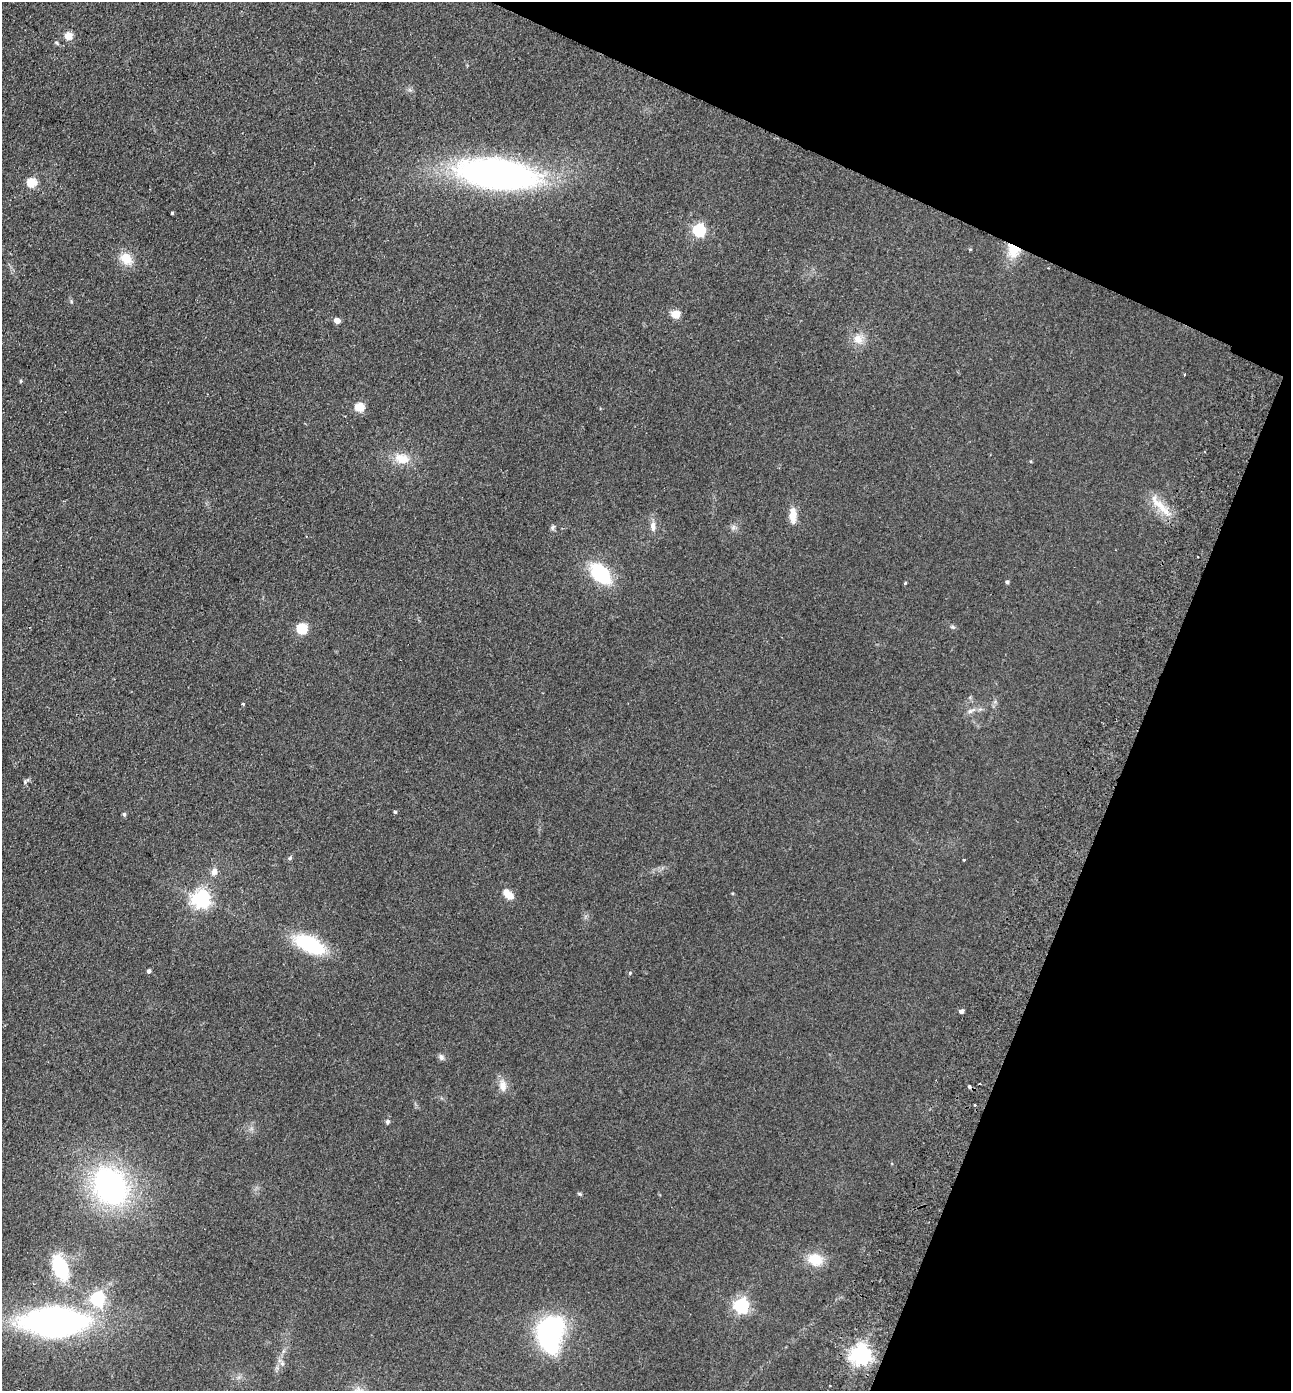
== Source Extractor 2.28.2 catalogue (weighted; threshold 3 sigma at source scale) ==
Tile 8 of 4 x 4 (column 4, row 2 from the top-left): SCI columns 4193-5481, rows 2806-4194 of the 5675 x 5610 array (HDU 1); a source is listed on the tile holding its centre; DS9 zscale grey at full resolution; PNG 1293 x 1393 px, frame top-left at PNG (2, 2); no overlay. Shown black and unused: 20% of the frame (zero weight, under 2 of 3 exposures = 3% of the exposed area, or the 3 px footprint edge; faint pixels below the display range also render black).
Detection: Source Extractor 2.28.2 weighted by HDU 2 'WHT'; one run over the whole footprint, this tile lists its part. Background 0.132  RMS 0.011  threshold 0.0513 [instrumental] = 3 sigma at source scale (4.5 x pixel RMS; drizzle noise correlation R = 1.50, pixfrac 1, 0.05/0.05 arcsec/px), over >= 5 px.
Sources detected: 60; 3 inside a brighter object's white glare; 1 cosmic-ray / hot-pixel residue — not listed; the other 56 listed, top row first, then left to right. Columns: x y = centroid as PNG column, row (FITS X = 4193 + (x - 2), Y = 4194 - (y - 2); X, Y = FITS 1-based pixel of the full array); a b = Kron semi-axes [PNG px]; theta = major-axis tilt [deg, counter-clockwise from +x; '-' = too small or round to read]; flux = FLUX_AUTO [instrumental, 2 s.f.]
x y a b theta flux
68 36 5 5 - 36
57 43 6 3 -70 1.5
497 174 75 27 -7 460
32 182 5 5 - 62
172 213 3 3 - 1.3
699 230 6 5 - 180
1013 251 17 14 -71 21
126 259 13 10 -41 21
71 301 6 4 -73 1.5
675 314 5 5 - 38
337 320 4 4 - 15
858 339 14 11 -47 12
1185 374 3 3 - 4.4
21 381 5 3 - 1.1
359 407 5 5 - 53
401 459 21 14 -14 19
1160 506 42 10 -47 23
793 515 22 9 -89 13
653 526 14 7 -85 6.9
553 527 8 6 53 2.3
733 527 7 6 - 3.2
1198 556 3 2 - 1.2
600 573 23 14 -47 69
1007 582 4 4 - 2.7
905 583 5 3 - 1.1
952 627 7 5 -20 2
302 629 5 5 - 93
243 704 3 3 - 2.4
971 711 14 6 27 5.1
26 781 10 5 36 2.4
395 812 4 3 - 1.8
124 814 5 4 - 2.3
290 858 6 5 - 1.8
964 860 3 3 - 2
214 872 10 8 75 6
509 895 9 6 -25 11
201 899 6 6 - 510
310 944 32 15 -26 84
149 971 4 4 - 3
630 973 4 4 - 1.1
961 1011 4 4 - 5
441 1057 8 7 - 3.6
503 1086 16 10 -88 9.7
975 1105 3 2 - 1.3
387 1122 6 5 - 2.4
110 1186 35 27 -61 270
579 1194 7 4 -44 1.5
815 1259 20 16 -16 22
60 1267 24 13 -70 63
97 1299 6 6 - 260
741 1306 6 6 - 300
54 1322 47 21 0 500
549 1340 20 11 -58 180
861 1355 7 6 - 710
282 1363 6 5 - 2.8
830 1386 3 2 - 1.1